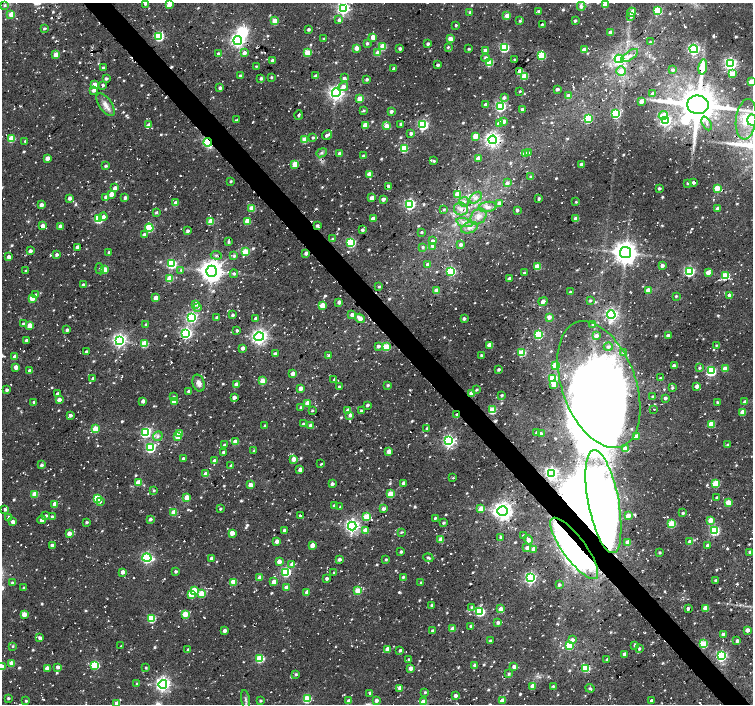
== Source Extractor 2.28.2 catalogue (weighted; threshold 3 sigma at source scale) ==
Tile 6 of 4 x 4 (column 2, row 2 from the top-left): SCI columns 1528-3029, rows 3031-4434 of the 6035 x 5996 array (HDU 1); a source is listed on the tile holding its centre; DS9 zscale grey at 2 x 2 block average (1 PNG px = mean of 2 x 2 image px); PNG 755 x 706 px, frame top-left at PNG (2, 3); each listed source drawn as its Kron ellipse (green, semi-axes under 4 px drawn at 4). Shown black and unused: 4% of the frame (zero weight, under 2 of 3 exposures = <1% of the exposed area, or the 3 px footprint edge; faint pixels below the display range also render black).
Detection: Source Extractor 2.28.2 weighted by HDU 2 'WHT'; one run over the whole footprint, this tile lists its part. Background 0.055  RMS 0.0084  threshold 0.0377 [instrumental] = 3 sigma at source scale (4.5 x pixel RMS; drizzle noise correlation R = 1.50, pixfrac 1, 0.0396/0.0396 arcsec/px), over >= 5 px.
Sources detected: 1032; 5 inside a brighter object's white glare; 32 cosmic-ray / hot-pixel residue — neither listed nor drawn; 2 coinciding with a brighter row at this scale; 4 inside a brighter listed object's ellipse — not listed separately; of the other 989, all 500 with FLUX_AUTO >= 2.68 (the completeness limit of this list) listed and drawn (489 fainter detections not listed), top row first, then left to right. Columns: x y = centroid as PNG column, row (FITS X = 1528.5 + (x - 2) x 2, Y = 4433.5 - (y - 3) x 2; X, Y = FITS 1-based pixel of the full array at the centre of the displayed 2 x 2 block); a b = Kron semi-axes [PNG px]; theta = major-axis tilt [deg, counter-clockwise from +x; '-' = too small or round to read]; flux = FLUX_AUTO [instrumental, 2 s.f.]
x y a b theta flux
145 3 3 3 - 9.2
169 4 3 3 - 23
5 5 3 3 - 4
605 5 3 3 - 33
581 6 4 3 - 7.3
343 8 4 4 - 430
658 10 4 3 - 88
539 11 2 2 - 4.4
470 12 3 2 - 3.8
632 12 4 3 - 13
11 14 3 3 - 22
507 16 3 3 - 24
631 17 3 3 - 2.8
339 20 3 2 - 6.6
575 20 3 2 - 4.2
275 21 3 3 - 47
520 21 3 3 - 4.2
542 24 2 2 - 3.3
456 25 2 2 - 3.9
45 28 3 2 - 3.3
309 29 2 2 - 5.8
610 32 2 2 - 13
159 36 4 3 - 150
373 37 3 3 - 23
324 39 2 2 - 3
450 39 3 3 - 22
238 40 4 4 - 620
650 42 3 2 - 2.9
367 43 3 2 - 4.9
428 44 2 2 - 5.9
383 46 3 3 - 46
448 47 3 2 - 3.1
504 47 4 3 - 180
357 48 3 3 - 29
400 48 2 2 - 7.1
469 49 2 2 - 3.2
694 49 4 4 - 410
485 50 3 3 - 10
584 50 3 3 - 18
218 53 3 2 - 4.2
244 53 3 3 - 10
307 53 4 3 - 40
378 53 4 4 - 19
56 55 3 3 - 26
541 56 3 3 - 110
630 56 10 4 35 12
486 58 4 3 - 8.8
514 59 2 2 - 3
619 59 4 4 - 270
272 60 3 3 - 7.4
489 63 3 3 - 77
730 64 4 4 - 500
438 65 2 2 - 5.7
256 66 3 3 - 2.9
703 67 7 3 79 72
103 68 3 2 - 4.9
394 68 3 2 - 5.6
673 70 3 3 - 4.7
520 71 3 3 - 41
621 71 5 4 - 18
732 74 3 3 - 35
240 76 3 2 - 5.2
316 76 3 3 - 11
525 76 3 3 - 55
271 77 2 2 - 2.7
106 78 3 3 - 4.2
261 78 2 2 - 5.7
344 78 3 3 - 6.5
367 79 3 2 - 4.7
751 82 3 3 - 30
94 85 3 3 - 15
103 85 3 3 - 4.4
343 86 5 4 - 11
220 88 3 2 - 7.3
557 89 3 3 - 5
94 90 3 3 - 8.3
520 91 2 2 - 2.9
336 93 4 4 - 690
652 94 3 2 - 10
569 96 3 3 - 25
504 97 3 3 - 5.9
360 99 3 3 - 38
641 102 3 2 - 15
105 105 13 6 -55 15
486 105 3 2 - 8.8
698 105 11 9 -6 6300
500 106 4 4 - 270
364 110 2 2 - 2.8
523 110 2 2 - 14
391 111 3 3 - 7
615 114 4 3 - 210
299 115 5 3 - 3
663 115 5 4 - 26
588 118 3 3 - 160
746 119 20 10 82 37
237 120 4 2 - 2.9
665 120 4 4 - 320
752 120 5 4 - 48
503 121 3 3 - 16
499 123 3 3 - 28
707 123 7 4 -63 5.7
401 124 3 3 - 4.6
149 125 3 3 - 9.5
365 125 3 3 - 40
423 125 4 4 - 270
387 126 3 3 - 20
411 133 3 3 - 7.7
327 135 5 2 - 8
476 136 3 3 - 43
313 137 3 2 - 4.2
12 139 3 3 - 47
305 140 3 3 - 47
493 140 4 4 - 790
25 141 3 3 - 3
208 142 4 3 - 260
404 148 4 3 - 73
529 152 3 2 - 2.7
322 153 6 4 23 4.7
340 153 3 3 - 10
525 153 3 3 - 13
363 156 2 2 - 6.6
47 158 3 3 - 13
478 158 3 3 - 18
434 161 2 2 - 3.4
295 164 3 3 - 37
581 164 2 2 - 7.7
105 166 2 2 - 4.7
369 174 3 3 - 19
531 176 3 3 - 2.8
231 181 2 2 - 3.2
694 182 2 2 - 6.4
507 183 3 3 - 5.8
688 183 3 2 - 3.1
388 186 3 3 - 5.2
115 188 3 3 - 11
659 188 2 2 - 4.8
717 188 3 3 - 51
111 194 3 3 - 24
458 194 3 3 - 40
106 197 3 2 - 6.9
69 198 3 2 - 10
125 198 2 2 - 7.6
372 198 3 3 - 19
476 198 7 4 41 7.9
539 198 3 2 - 4.5
383 199 3 2 - 11
464 202 5 5 - 5.4
576 202 2 2 - 2.8
175 203 3 3 - 12
499 203 3 3 - 8.6
410 204 4 4 - 300
41 205 3 2 - 15
488 207 9 5 8 8.7
252 208 3 3 - 47
718 208 3 3 - 8.8
444 209 3 3 - 3
461 209 7 6 - 11
517 210 2 2 - 6.1
156 212 4 3 - 3.3
103 217 4 4 - 10
478 217 9 7 45 12
98 219 3 3 - 140
373 219 3 3 - 20
576 219 3 3 - 26
210 221 3 3 - 39
247 221 3 3 - 40
464 223 8 4 -16 8.7
43 226 3 3 - 16
60 226 3 3 - 8.2
317 226 3 3 - 4.2
149 228 4 3 - 100
469 228 9 5 18 10
362 230 2 2 - 6.2
187 231 3 3 - 5.6
421 232 2 2 - 3.6
144 235 3 3 - 8.7
333 239 3 3 - 3.1
433 241 3 3 - 8.2
228 242 3 2 - 3.5
351 242 3 3 - 190
461 244 2 2 - 10
433 246 4 3 - 7.3
77 247 3 2 - 11
423 247 3 3 - 3.7
30 251 3 2 - 8.1
109 252 2 2 - 5.5
245 252 3 3 - 55
306 253 2 2 - 11
625 253 5 5 - 2200
57 255 3 2 - 6.4
216 255 5 3 - 3.8
234 256 3 3 - 4.7
9 257 3 3 - 8.1
171 264 3 3 - 160
428 264 3 2 - 11
537 266 3 3 - 46
662 266 3 3 - 8.8
100 269 5 3 - 3.2
104 270 3 3 - 40
181 270 3 3 - 2.7
26 271 3 2 - 3.5
211 271 5 5 - 2100
451 271 3 3 - 190
689 271 4 4 - 300
708 272 3 3 - 21
524 273 2 2 - 5.4
234 274 4 3 - 4
725 276 3 3 - 110
170 278 3 3 - 43
510 279 3 3 - 7.9
83 285 3 2 - 9.1
379 287 3 3 - 2.9
648 290 3 3 - 26
437 291 3 3 - 25
570 292 2 2 - 3.6
35 295 3 3 - 2.7
729 295 3 3 - 9.3
676 296 2 2 - 2.7
32 298 3 3 - 35
156 298 3 3 - 24
590 300 3 3 - 3.2
543 301 5 3 - 8.8
339 302 3 3 - 11
195 304 3 3 - 11
322 305 3 3 - 30
198 307 3 3 - 3.3
232 315 2 2 - 4.9
352 315 4 4 - 10
611 315 4 4 - 490
191 317 4 4 - 330
549 317 4 3 - 12
217 318 3 2 - 3.9
256 318 3 2 - 7.8
360 318 5 3 - 16
464 318 2 2 - 7.4
23 323 3 2 - 3.1
146 324 3 3 - 3.5
593 324 2 2 - 2.9
30 325 3 3 - 29
67 330 3 2 - 6.6
237 330 3 3 - 4.6
186 333 4 4 - 370
538 335 3 3 - 150
596 336 3 3 - 9.6
668 336 3 3 - 5.9
259 337 5 4 - 790
26 340 3 3 - 5.1
119 340 4 4 - 570
144 344 3 3 - 86
489 345 3 3 - 16
716 345 3 3 - 2.8
378 346 3 3 - 6.3
386 347 3 3 - 93
608 347 4 4 - 5.5
243 348 3 2 - 12
86 352 2 2 - 6.9
624 352 3 3 - 5.9
522 353 4 3 - 88
275 354 3 3 - 7
481 355 2 2 - 3.6
329 356 3 3 - 6.5
15 357 3 3 - 17
556 365 3 3 - 65
674 366 3 3 - 10
16 367 3 3 - 18
699 368 3 3 - 3.9
498 369 3 2 - 4.2
725 369 3 3 - 30
30 371 3 3 - 14
711 371 4 3 - 190
293 374 3 3 - 15
660 378 3 2 - 2.7
93 379 3 3 - 12
553 379 3 3 - 100
334 380 3 2 - 3.3
263 381 3 3 - 49
199 383 9 6 -73 10
236 384 3 3 - 13
554 384 4 3 - 15
599 384 66 37 -70 11000
388 385 3 2 - 4.1
697 386 3 3 - 15
339 387 2 2 - 6.5
672 387 3 2 - 3.4
300 388 3 3 - 17
6 390 3 3 - 4.8
476 390 3 2 - 3.4
189 391 3 2 - 6.9
471 393 3 3 - 26
57 394 3 2 - 8.5
502 395 3 3 - 3.8
173 397 3 3 - 2.9
234 397 3 3 - 12
653 397 2 2 - 4.2
665 398 3 3 - 7
59 400 3 3 - 9.7
143 401 3 3 - 9.7
174 401 3 3 - 37
34 402 3 3 - 4.6
717 402 2 2 - 4
745 402 3 3 - 10
307 403 3 3 - 32
367 405 3 2 - 5.1
301 407 3 3 - 3.6
654 409 2 2 - 5.4
348 410 4 3 - 13
492 410 3 3 - 80
312 411 3 2 - 2.9
361 411 3 2 - 4.7
743 412 3 3 - 28
70 415 3 3 - 6.6
350 415 3 3 - 8.9
456 415 2 2 - 27
303 424 3 3 - 3.2
711 424 3 3 - 51
265 426 3 2 - 4.4
311 426 3 3 - 16
95 429 3 3 - 58
427 429 2 2 - 6.8
145 433 4 4 - 180
536 433 3 3 - 5.5
541 433 4 3 - 5.1
179 434 3 3 - 42
158 436 5 4 - 6.4
636 436 3 3 - 8.7
178 437 3 3 - 29
449 441 4 4 - 390
235 442 3 3 - 32
224 445 3 2 - 6.1
728 445 2 2 - 6.8
150 448 4 3 - 200
625 449 4 3 - 22
254 451 3 3 - 3.1
389 451 3 3 - 16
224 452 3 2 - 8.5
183 459 3 2 - 7.1
294 459 3 3 - 17
214 461 3 3 - 7.9
321 464 3 2 - 3.1
41 465 3 3 - 5.1
231 466 3 2 - 9.9
300 470 3 2 - 13
551 473 4 4 - 480
206 474 3 3 - 36
453 478 2 2 - 3.4
138 482 3 3 - 37
403 483 3 3 - 4.9
716 483 3 3 - 72
332 484 3 3 - 5.1
250 485 3 3 - 25
154 490 3 3 - 2.8
35 494 3 3 - 43
390 494 3 3 - 47
187 497 3 3 - 24
717 498 3 2 - 5.6
97 499 3 3 - 110
101 502 4 3 - 3.3
603 502 52 15 -79 3800
728 503 3 3 - 40
55 504 3 3 - 20
334 506 3 2 - 6.7
340 507 2 2 - 3
5 509 3 3 - 5.1
220 509 2 2 - 3.5
383 509 4 3 - 7.8
481 509 3 3 - 40
502 511 5 5 - 1000
174 512 3 3 - 36
683 513 2 2 - 5
300 515 3 2 - 5
46 516 3 3 - 5.4
628 516 3 3 - 27
9 517 3 3 - 6.2
52 517 3 3 - 4.5
367 517 3 3 - 66
435 518 2 2 - 4
150 519 3 3 - 5
42 520 4 3 - 11
711 520 3 3 - 28
13 522 3 3 - 12
87 522 3 2 - 3.6
443 523 3 3 - 4.2
672 524 3 3 - 86
352 526 4 4 - 620
285 530 3 2 - 7.2
365 530 3 2 - 10
714 530 4 3 - 200
401 532 4 3 - 2.8
69 533 3 3 - 21
232 533 3 3 - 28
523 535 3 3 - 2.8
500 537 3 3 - 4.4
441 540 3 3 - 26
528 540 5 4 - 14
277 541 3 3 - 14
628 542 3 3 - 25
690 542 3 3 - 13
52 545 3 2 - 9.4
312 545 3 3 - 18
708 545 3 2 - 13
527 548 3 3 - 12
574 548 37 11 -53 1500
534 549 3 3 - 24
401 552 2 2 - 4.4
660 552 2 2 - 3.7
750 552 3 2 - 3.4
147 558 4 4 - 330
211 558 3 2 - 7.1
428 558 5 3 - 4.6
339 559 2 2 - 10
386 559 3 2 - 3.3
279 561 3 3 - 17
292 564 4 3 - 11
123 572 3 3 - 14
175 572 2 2 - 4.9
286 572 3 3 - 210
334 573 3 2 - 2.8
403 577 3 2 - 4.6
260 578 3 3 - 21
327 578 3 3 - 6
530 578 4 4 - 350
716 580 2 2 - 5.2
233 582 3 3 - 37
274 582 3 3 - 29
12 583 4 3 - 4.6
421 583 4 3 - 2.7
559 585 3 3 - 5.3
286 587 3 3 - 17
23 588 3 3 - 3.1
194 590 3 3 - 67
358 591 3 3 - 56
307 592 3 2 - 18
191 594 3 3 - 45
202 594 3 3 - 59
432 605 4 3 - 3.7
472 607 3 3 - 2.8
688 608 2 2 - 6.9
705 608 3 3 - 25
501 609 3 3 - 16
480 612 3 3 - 170
24 614 3 3 - 34
185 614 3 3 - 56
151 619 3 3 - 110
498 623 3 3 - 6.1
471 626 3 3 - 4.4
453 629 3 3 - 35
747 630 3 2 - 16
225 631 3 2 - 11
433 631 3 2 - 4.1
723 634 2 2 - 7.2
40 638 4 3 - 4.9
572 640 4 3 - 9.8
490 641 3 2 - 5.1
737 641 3 3 - 7.7
703 644 3 3 - 110
569 645 3 3 - 86
635 645 4 3 - 3.6
13 646 3 3 - 2.8
121 646 2 2 - 2.9
387 649 3 3 - 14
639 649 3 3 - 4.6
188 650 3 2 - 5.5
400 650 3 2 - 4.8
624 654 3 3 - 10
721 656 4 4 - 300
260 659 3 3 - 120
409 659 3 2 - 2.8
607 659 2 2 - 3.6
11 663 3 3 - 28
95 665 4 3 - 130
475 665 3 3 - 7.7
2 667 3 3 - 40
58 667 3 3 - 9.3
514 667 3 3 - 10
47 668 3 3 - 16
146 668 2 2 - 3
410 668 3 3 - 16
586 668 3 3 - 120
296 674 3 2 - 4.1
509 674 3 3 - 3.9
137 684 3 2 - 3.8
163 684 4 4 - 630
533 686 3 3 - 28
553 686 3 3 - 3
400 688 3 3 - 12
590 688 5 3 - 3.8
425 692 3 3 - 3.5
370 693 3 2 - 6.1
455 695 3 3 - 8.6
8 698 2 2 - 3.9
245 699 9 3 -80 5.3
307 699 3 3 - 110
376 700 3 3 - 8.2
502 700 3 3 - 14
26 701 3 2 - 3.5
260 701 2 2 - 4
349 701 3 3 - 16
651 701 2 2 - 9.8
423 702 3 3 - 23
117 703 3 3 - 27
Overlapping masked pixels (flux is a lower limit): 8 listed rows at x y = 208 142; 317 226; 471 393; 456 415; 551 473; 603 502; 574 548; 703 644
Isophote crosses this tile's border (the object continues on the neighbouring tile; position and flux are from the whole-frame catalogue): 8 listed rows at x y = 145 3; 169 4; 605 5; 343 8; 751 82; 752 120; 2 667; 117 703